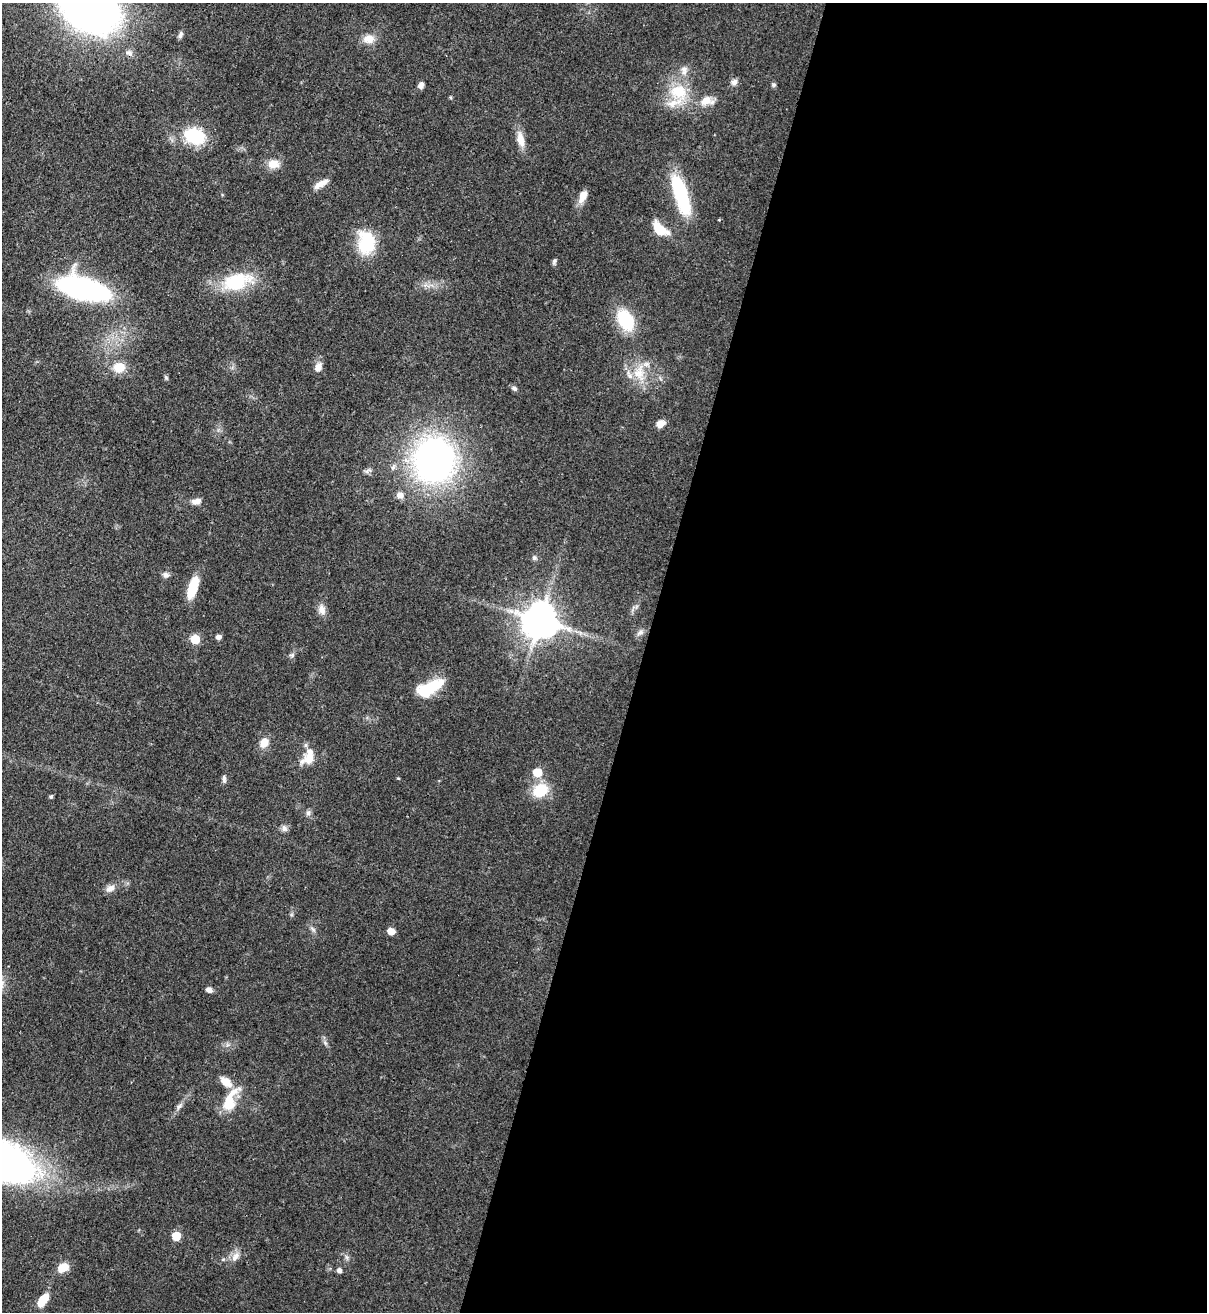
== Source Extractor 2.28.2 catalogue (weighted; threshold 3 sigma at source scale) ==
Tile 12 of 4 x 4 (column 4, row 3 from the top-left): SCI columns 3958-5162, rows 1346-2655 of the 5380 x 5306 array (HDU 1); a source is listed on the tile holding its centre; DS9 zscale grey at full resolution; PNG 1209 x 1314 px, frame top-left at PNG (2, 3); no overlay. Shown black and unused: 47% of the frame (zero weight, under 3 of 4 exposures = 7% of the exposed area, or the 3 px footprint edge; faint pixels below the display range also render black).
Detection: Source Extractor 2.28.2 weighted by HDU 2 'WHT'; one run over the whole footprint, this tile lists its part. Background 0.0854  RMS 0.004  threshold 0.0178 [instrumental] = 3 sigma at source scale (4.5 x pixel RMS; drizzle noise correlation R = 1.50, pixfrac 1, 0.05/0.05 arcsec/px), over >= 5 px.
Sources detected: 65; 3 inside a brighter listed object's ellipse — not listed separately; the other 62 listed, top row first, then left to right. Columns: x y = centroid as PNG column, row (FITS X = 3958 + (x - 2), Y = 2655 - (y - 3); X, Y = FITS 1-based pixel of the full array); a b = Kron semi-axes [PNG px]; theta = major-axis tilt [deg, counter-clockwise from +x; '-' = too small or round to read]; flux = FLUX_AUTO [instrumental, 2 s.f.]
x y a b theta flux
89 7 49 34 -36 270
180 35 10 5 70 1
369 39 15 11 2 4
684 70 12 8 -85 2.2
734 82 8 8 - 1.7
421 85 8 6 59 1.7
773 85 6 5 - 0.67
678 92 26 20 -12 15
706 101 16 11 1 4.9
194 136 21 15 -19 21
520 139 19 9 -76 4.6
273 164 15 11 0 4.3
321 184 18 6 30 3.5
681 195 44 12 -72 30
583 196 14 7 69 4.1
660 229 17 9 -40 9.8
366 243 22 16 -89 21
554 261 8 5 54 0.8
237 281 40 21 17 20
83 289 37 15 -15 110
625 320 24 16 -62 18
119 367 16 13 3 5.9
318 367 13 8 68 2.6
639 372 21 15 63 8.6
166 377 6 5 - 0.56
514 388 8 5 -28 1
660 423 9 7 30 3.1
434 460 43 39 87 140
400 495 8 8 - 2.3
196 501 12 7 11 2.5
534 558 7 6 - 0.93
166 575 9 7 -15 1.4
193 587 22 8 72 12
322 610 13 9 -77 2.7
540 621 10 10 - 1100
640 632 10 6 21 1.3
219 637 5 5 - 1.6
195 639 6 6 - 8.8
292 655 7 5 12 0.83
430 687 28 12 26 17
264 743 12 9 60 3.9
308 757 25 14 63 6.5
537 772 6 5 - 12
398 778 5 3 - 0.32
224 779 10 5 -89 1.1
540 790 18 15 34 11
51 797 5 4 - 0.62
308 813 8 6 65 1.2
284 828 10 7 -74 1.4
110 888 13 9 23 2.3
313 929 10 3 -40 0.81
391 931 5 5 - 4.9
209 990 7 6 - 1.8
230 1100 33 13 65 11
179 1106 10 6 37 1.3
6 1162 44 26 -26 260
176 1236 6 5 - 11
235 1257 14 8 56 2.9
223 1259 6 4 20 0.54
63 1267 11 8 30 6
339 1271 5 5 - 1.3
43 1300 14 8 56 7.6
Isophote crosses this tile's border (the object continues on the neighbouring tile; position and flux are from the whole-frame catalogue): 2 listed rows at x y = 89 7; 6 1162